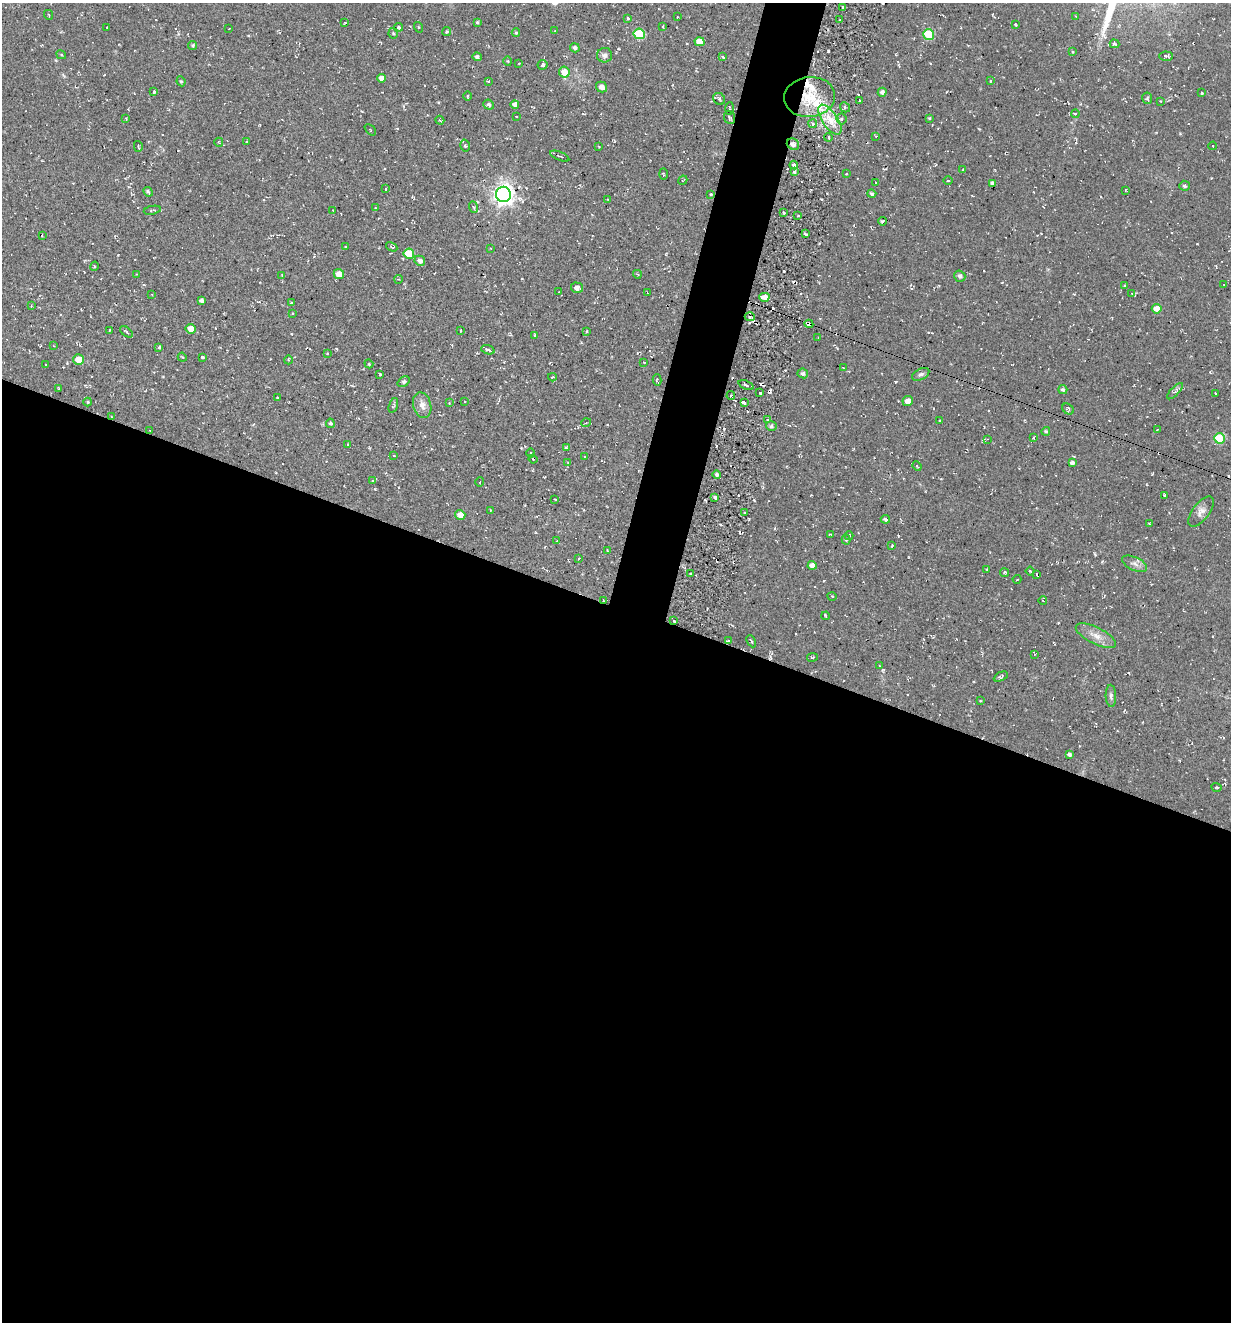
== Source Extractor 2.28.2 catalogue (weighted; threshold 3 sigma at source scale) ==
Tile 14 of 4 x 4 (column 2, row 4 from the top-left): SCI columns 1486-2714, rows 23-1342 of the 5354 x 5304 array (HDU 1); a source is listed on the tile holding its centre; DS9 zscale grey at full resolution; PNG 1233 x 1324 px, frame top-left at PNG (2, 3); each listed source drawn as its Kron ellipse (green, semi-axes under 4 px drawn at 4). Shown black and unused: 57% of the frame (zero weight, under 2 of 3 exposures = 3% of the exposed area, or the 3 px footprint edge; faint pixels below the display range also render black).
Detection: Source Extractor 2.28.2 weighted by HDU 2 'WHT'; one run over the whole footprint, this tile lists its part. Background 0.0401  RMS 0.011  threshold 0.0517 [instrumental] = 3 sigma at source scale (4.5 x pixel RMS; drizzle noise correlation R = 1.50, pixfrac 1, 0.05/0.05 arcsec/px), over >= 5 px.
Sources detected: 257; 23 cosmic-ray / hot-pixel residue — neither listed nor drawn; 4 inside a brighter listed object's ellipse — not listed separately; the other 230 listed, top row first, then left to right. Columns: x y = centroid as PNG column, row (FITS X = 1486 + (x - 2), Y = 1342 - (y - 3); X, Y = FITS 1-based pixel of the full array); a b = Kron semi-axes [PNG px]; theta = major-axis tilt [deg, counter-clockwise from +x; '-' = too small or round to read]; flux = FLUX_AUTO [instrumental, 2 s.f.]
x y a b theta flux
843 7 3 2 - 1.8
49 15 5 3 - 0.94
1075 16 3 2 - 0.91
677 17 3 2 - 0.68
628 19 3 3 - 2.6
840 20 2 2 - 1
477 22 4 4 - 1.5
345 23 4 2 - 0.75
1015 25 3 3 - 2
107 27 2 2 - 0.74
399 27 4 4 - 2.5
418 27 5 3 - 1
663 27 4 3 - 1
229 28 2 2 - 0.71
555 31 3 2 - 0.67
447 32 4 4 - 1.5
393 33 5 4 - 1.6
516 33 4 4 - 1.4
639 34 5 5 - 58
929 34 5 5 - 63
699 42 5 4 - 14
1115 44 5 4 - 2.4
193 45 4 4 - 1.8
575 48 5 4 - 3
1072 52 4 2 - 0.97
61 55 5 4 - 1.2
605 55 7 7 - 5.3
1166 56 7 4 -1 2
477 57 4 4 - 3
723 57 3 2 - 2.5
508 61 5 3 - 0.97
519 63 3 2 - 0.6
543 65 5 5 - 2.1
564 72 5 5 - 13
382 78 4 4 - 7.5
181 81 5 4 - 1.6
488 81 3 3 - 1
990 81 4 2 - 0.8
601 87 6 5 - 5.7
154 92 4 3 - 3.1
882 92 4 4 - 3.5
1201 93 3 3 - 4.7
468 96 4 3 - 1.1
810 97 25 20 6 44
1147 98 6 5 - 1.7
719 99 6 5 - 1.7
859 100 3 2 - 1.6
1161 101 3 2 - 0.71
515 104 4 4 - 5.3
489 105 5 5 - 2.6
845 107 5 4 - 2.1
729 108 6 3 87 1.6
1075 114 4 3 - 4.5
516 116 2 2 - 0.82
729 117 7 5 -68 2
929 118 4 4 - 1.3
126 119 3 3 - 1
841 119 5 5 - 2.9
440 120 4 3 - 1.3
830 120 17 7 -56 17
812 124 4 4 - 3.3
370 130 6 2 -45 0.86
876 136 3 2 - 0.69
828 137 4 3 - 1.9
219 142 4 3 - 0.97
247 142 4 3 - 0.81
793 144 6 5 - 4.1
138 146 5 2 - 1.3
465 146 6 4 -76 1.5
1213 146 4 2 - 0.9
599 147 3 2 - 0.8
560 156 10 2 -23 1.3
794 165 4 3 - 12
963 170 3 2 - 2
794 171 3 3 - 2.9
663 174 5 3 - 1.4
846 174 2 2 - 0.98
683 180 5 2 - 0.79
948 181 4 3 - 1
876 182 3 2 - 0.8
993 183 4 4 - 3.6
1184 186 5 5 - 2.4
386 189 3 2 - 1.5
1125 190 3 2 - 0.78
148 192 5 3 - 2
503 194 7 7 - 730
711 194 3 2 - 0.94
872 194 4 3 - 2.2
608 199 3 2 - 0.69
473 207 6 3 -69 1.4
375 208 3 2 - 1.4
152 210 9 2 11 1.2
333 211 2 2 - 0.97
784 213 3 3 - 5.7
798 216 3 2 - 0.94
882 221 4 3 - 2
805 234 3 2 - 2.3
42 235 4 3 - 1.2
345 247 3 2 - 0.97
392 247 6 3 -29 1.5
491 248 3 2 - 0.75
409 254 5 5 - 29
420 261 5 5 - 4.9
95 266 5 3 - 1.3
136 274 3 2 - 0.8
339 274 5 5 - 9.8
637 274 4 3 - 0.85
282 275 3 3 - 0.79
960 276 5 5 - 3.6
398 279 4 3 - 0.9
1224 285 3 2 - 0.71
1125 286 3 3 - 1.1
577 288 6 5 - 5.6
559 292 2 2 - 0.68
648 293 3 3 - 1.3
1132 293 4 3 - 1.2
152 294 3 2 - 0.73
764 297 5 4 - 9.2
201 301 4 4 - 4
291 303 2 2 - 0.92
31 306 4 4 - 0.88
1157 309 5 4 - 12
293 313 3 2 - 1.4
750 317 5 4 - 3.2
809 324 4 3 - 21
191 329 5 5 - 10
109 330 3 2 - 0.9
461 330 3 2 - 0.85
587 331 4 3 - 1
126 332 7 3 -40 2.4
535 335 4 2 - 0.77
818 338 2 2 - 0.67
54 346 3 2 - 0.59
159 347 3 3 - 2.5
488 350 7 4 -16 4.6
327 353 3 3 - 0.86
182 357 4 3 - 1.2
202 357 3 3 - 2.5
78 360 5 5 - 15
288 360 4 3 - 1
644 363 4 2 - 0.75
369 364 5 3 - 1.1
46 365 2 2 - 0.75
843 368 2 2 - 0.67
803 373 5 5 - 2.8
380 374 3 2 - 1.1
921 374 9 5 28 3.2
552 377 4 3 - 1.1
657 380 6 3 -76 1.7
404 382 6 4 38 2.2
746 385 8 3 -22 2.9
59 388 3 2 - 0.88
1063 390 4 4 - 2.3
1175 391 10 4 46 2.7
760 393 3 3 - 3.1
1216 393 2 2 - 1
731 395 4 2 - 2.1
277 397 2 2 - 1
465 401 3 3 - 0.88
908 401 5 5 - 8.2
88 402 4 4 - 1.2
449 403 4 4 - 0.97
744 403 4 3 - 3
393 405 8 4 72 1.7
422 405 13 9 -76 7.6
1068 409 6 5 - 1.9
111 417 4 3 - 0.9
767 420 3 3 - 2.8
940 420 3 2 - 1.3
330 423 4 4 - 1.9
586 423 5 3 - 1.1
771 426 5 4 - 2.8
150 430 3 2 - 0.91
1157 430 3 2 - 0.56
1046 431 4 4 - 1.9
1033 438 4 4 - 0.97
1219 438 5 5 - 54
987 439 3 3 - 0.72
348 445 3 3 - 1.9
566 447 4 3 - 1.4
531 453 4 3 - 0.9
394 456 3 2 - 0.97
585 457 2 2 - 0.74
533 459 4 3 - 0.93
568 462 3 2 - 0.87
1072 463 4 4 - 4.5
917 466 5 3 - 1.1
717 475 4 4 - 2.1
372 481 3 3 - 0.85
480 482 5 3 - 0.96
1165 496 4 3 - 5.9
715 497 4 3 - 2.4
555 499 3 2 - 2.1
490 510 3 2 - 0.72
1201 512 18 8 54 7.8
745 513 3 2 - 1.7
460 515 5 4 - 9.2
885 519 4 4 - 2.2
1149 524 3 2 - 1.1
830 535 4 3 - 1.3
849 536 4 3 - 1.7
846 540 5 4 - 1.5
557 541 3 3 - 0.88
892 546 3 2 - 1.3
607 550 3 2 - 0.81
579 558 4 3 - 0.79
1134 564 13 6 -24 5.3
812 565 4 4 - 6.1
987 569 2 2 - 0.66
1030 571 4 2 - 1
1005 572 4 4 - 1.5
691 574 3 3 - 2.5
1037 574 3 2 - 1.1
1017 579 4 2 - 0.79
832 596 5 3 - 0.8
603 600 3 2 - 0.7
1043 601 4 2 - 0.69
825 616 4 2 - 1.3
674 621 4 3 - 3.2
1096 636 22 8 -26 12
728 641 3 2 - 1.1
751 641 6 2 -65 1.2
1034 654 4 3 - 1.4
812 657 5 3 - 1.2
880 666 2 2 - 0.85
1001 677 7 4 27 2.3
1111 696 11 5 -87 3.3
980 701 3 2 - 0.79
1069 755 4 3 - 2.8
1217 787 5 3 - 1.2
Overlapping masked pixels (flux is a lower limit): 6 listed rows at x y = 810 97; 793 144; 809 324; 111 417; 603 600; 674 621
Unlisted compact peaks at least as high as the median listed source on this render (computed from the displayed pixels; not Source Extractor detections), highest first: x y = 828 51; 375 489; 754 500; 896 382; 1152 474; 1095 554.